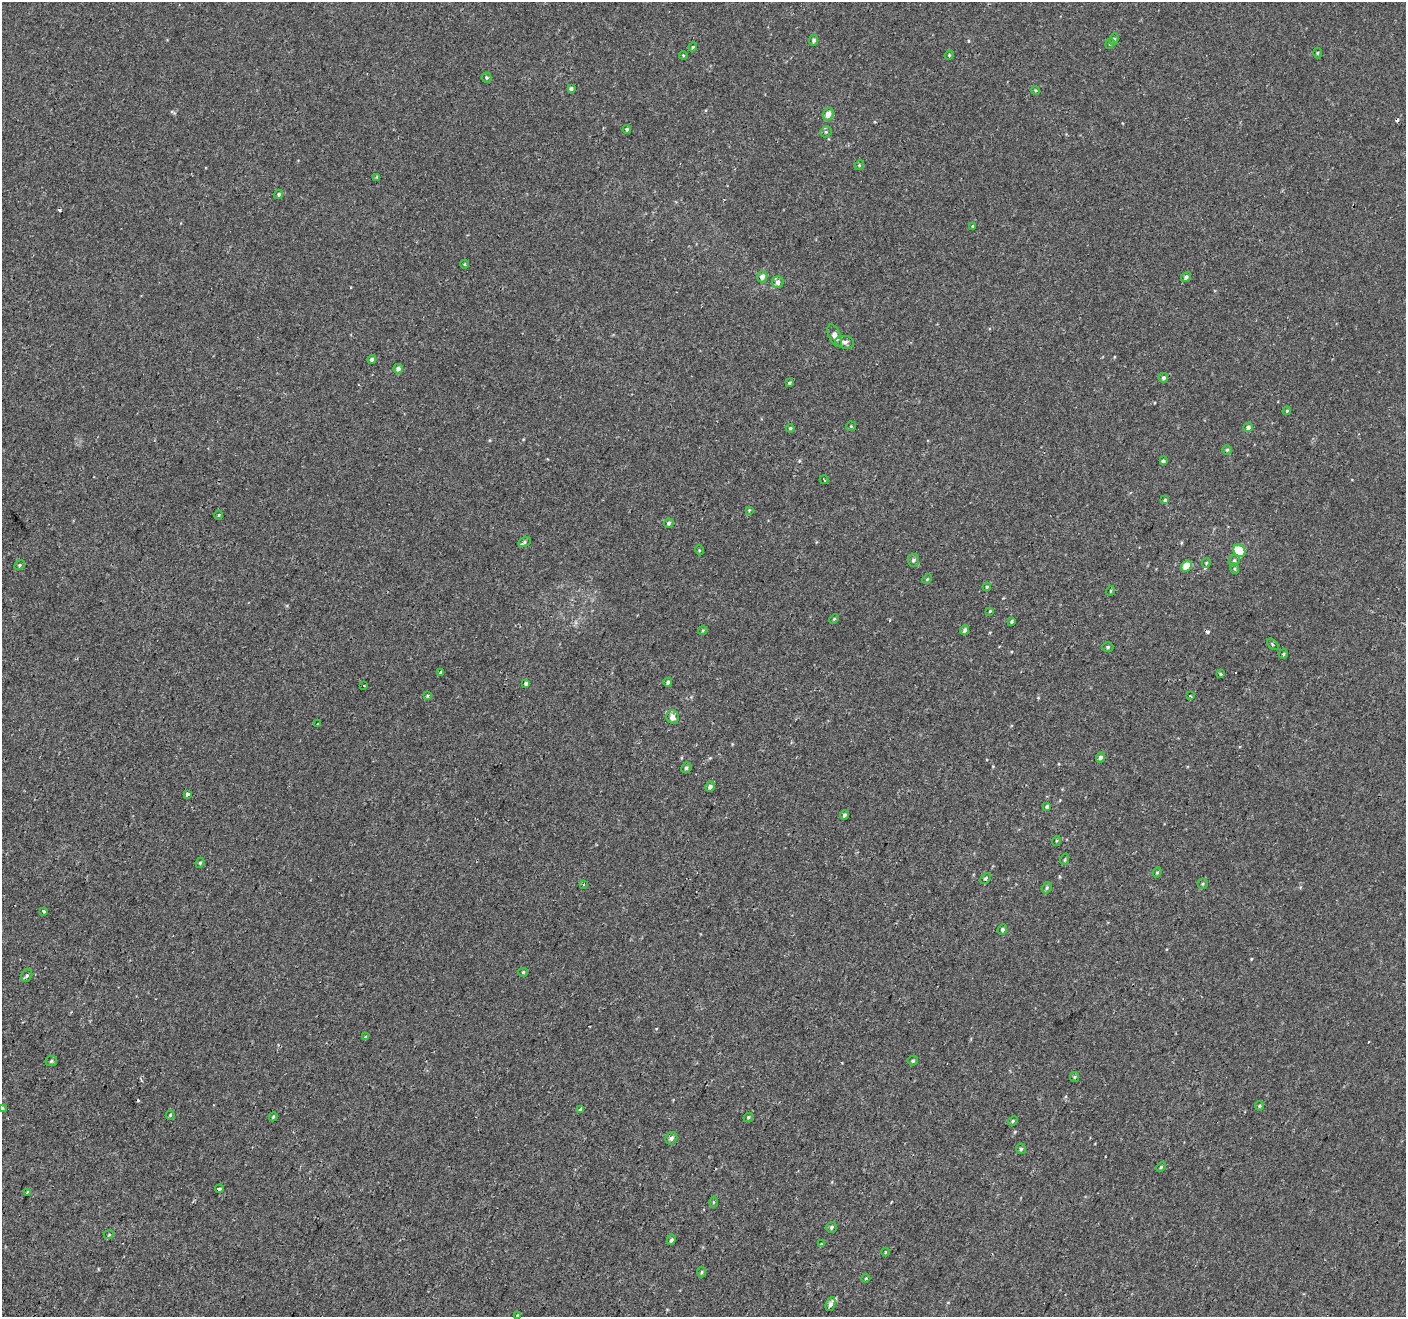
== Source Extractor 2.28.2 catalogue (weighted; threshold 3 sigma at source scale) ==
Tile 7 of 4 x 4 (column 3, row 2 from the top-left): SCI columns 2854-4257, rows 2957-4271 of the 5716 x 5844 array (HDU 1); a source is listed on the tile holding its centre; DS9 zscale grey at full resolution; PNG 1408 x 1319 px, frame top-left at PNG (2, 2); each listed source drawn as its Kron ellipse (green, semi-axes under 4 px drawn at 4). Shown black and unused: <1% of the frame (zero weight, under 2 of 3 exposures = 3% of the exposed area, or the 3 px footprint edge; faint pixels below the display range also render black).
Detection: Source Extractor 2.28.2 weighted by HDU 2 'WHT'; one run over the whole footprint, this tile lists its part. Background -5.26e-05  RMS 0.0031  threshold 0.0138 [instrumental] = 3 sigma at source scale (4.5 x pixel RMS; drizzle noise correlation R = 1.50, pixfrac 1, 0.0396/0.0396 arcsec/px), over >= 5 px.
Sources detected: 117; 5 cosmic-ray / hot-pixel residue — neither listed nor drawn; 1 inside a brighter listed object's ellipse — not listed separately; the other 111 listed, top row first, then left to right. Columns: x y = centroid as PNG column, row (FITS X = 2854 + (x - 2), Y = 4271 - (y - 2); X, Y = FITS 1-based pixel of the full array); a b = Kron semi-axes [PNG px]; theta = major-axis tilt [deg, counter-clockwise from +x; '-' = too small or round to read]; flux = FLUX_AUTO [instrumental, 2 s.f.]
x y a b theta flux
1114 39 6 4 76 0.47
814 40 5 4 - 0.58
1110 44 5 4 - 0.38
693 47 4 4 - 0.34
1317 53 5 3 - 0.28
683 55 4 3 - 0.26
949 55 5 4 - 0.36
486 77 5 5 - 0.45
571 89 4 4 - 0.68
1035 90 4 3 - 0.29
828 114 6 5 - 2.2
627 129 4 4 - 0.62
826 132 6 5 - 0.49
859 165 5 4 - 0.34
377 177 4 4 - 0.36
279 194 5 4 - 0.47
973 226 4 3 - 0.28
464 264 4 3 - 0.23
762 277 5 5 - 1.6
1186 277 5 4 - 0.76
778 282 6 5 - 1.3
835 336 12 6 -67 1.9
845 342 9 6 -8 0.97
372 359 4 4 - 0.73
398 369 5 4 - 1.1
1163 378 5 4 - 0.67
790 383 4 4 - 0.54
1287 411 4 3 - 0.31
851 426 5 4 - 0.29
1248 427 5 4 - 1
790 428 4 4 - 0.38
1227 450 5 4 - 0.37
1163 461 4 4 - 0.59
824 480 4 2 - 0.22
1165 500 4 3 - 0.41
749 510 3 3 - 0.23
219 515 4 4 - 0.31
669 523 5 4 - 0.6
525 542 6 4 30 0.47
699 550 5 3 - 0.25
1239 551 7 5 -55 8.5
913 560 6 5 - 0.75
1234 560 6 5 - 0.49
1206 563 5 4 - 0.31
19 565 6 4 29 0.45
1186 566 6 5 - 4
1235 569 5 3 - 0.31
927 579 5 3 - 0.35
987 587 4 3 - 0.33
1110 591 5 3 - 0.24
990 611 4 3 - 0.24
834 619 5 3 - 0.3
1012 621 4 4 - 0.39
703 630 5 3 - 0.27
965 630 5 4 - 0.77
1273 644 7 4 -43 0.41
1108 647 5 4 - 0.47
1283 654 5 4 - 0.37
440 672 4 3 - 0.34
1221 674 3 2 - 0.51
668 682 4 4 - 0.66
526 683 4 4 - 0.75
364 686 3 2 - 0.4
428 696 3 3 - 1.1
1191 696 3 2 - 0.53
672 717 7 6 - 1.8
317 724 3 2 - 0.18
1100 757 5 4 - 0.85
686 768 5 5 - 0.52
710 787 5 4 - 0.93
188 794 3 3 - 1.4
1047 807 4 4 - 0.55
844 815 4 3 - 0.7
1056 841 5 3 - 0.26
1065 859 6 3 72 0.3
200 863 5 4 - 0.39
1157 872 5 4 - 0.37
985 878 6 4 44 0.49
1203 883 5 5 - 0.45
584 884 3 2 - 0.24
1047 888 6 4 53 0.49
44 911 3 3 - 0.45
1002 930 5 4 - 0.68
523 972 5 4 - 0.31
27 976 6 5 - 0.54
366 1037 4 3 - 1.3
51 1061 6 5 - 0.52
913 1061 5 4 - 0.47
1074 1077 5 4 - 0.39
1259 1106 5 4 - 0.36
2 1109 4 3 - 0.42
580 1109 4 3 - 2.4
170 1115 4 4 - 0.32
273 1117 4 4 - 0.36
748 1117 5 4 - 0.36
1013 1121 5 4 - 0.34
671 1138 6 5 - 0.88
1021 1149 5 4 - 0.52
1161 1167 5 4 - 0.36
219 1188 4 3 - 0.66
27 1192 3 2 - 0.34
714 1202 5 3 - 0.27
832 1227 5 5 - 0.65
109 1234 5 3 - 0.26
671 1240 5 4 - 0.56
821 1244 4 4 - 0.23
885 1252 4 3 - 0.22
702 1272 5 3 - 0.34
866 1278 4 4 - 0.29
831 1304 7 4 69 1.2
518 1315 3 3 - 1.5
Isophote crosses this tile's border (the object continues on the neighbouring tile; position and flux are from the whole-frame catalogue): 2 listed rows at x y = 2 1109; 518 1315